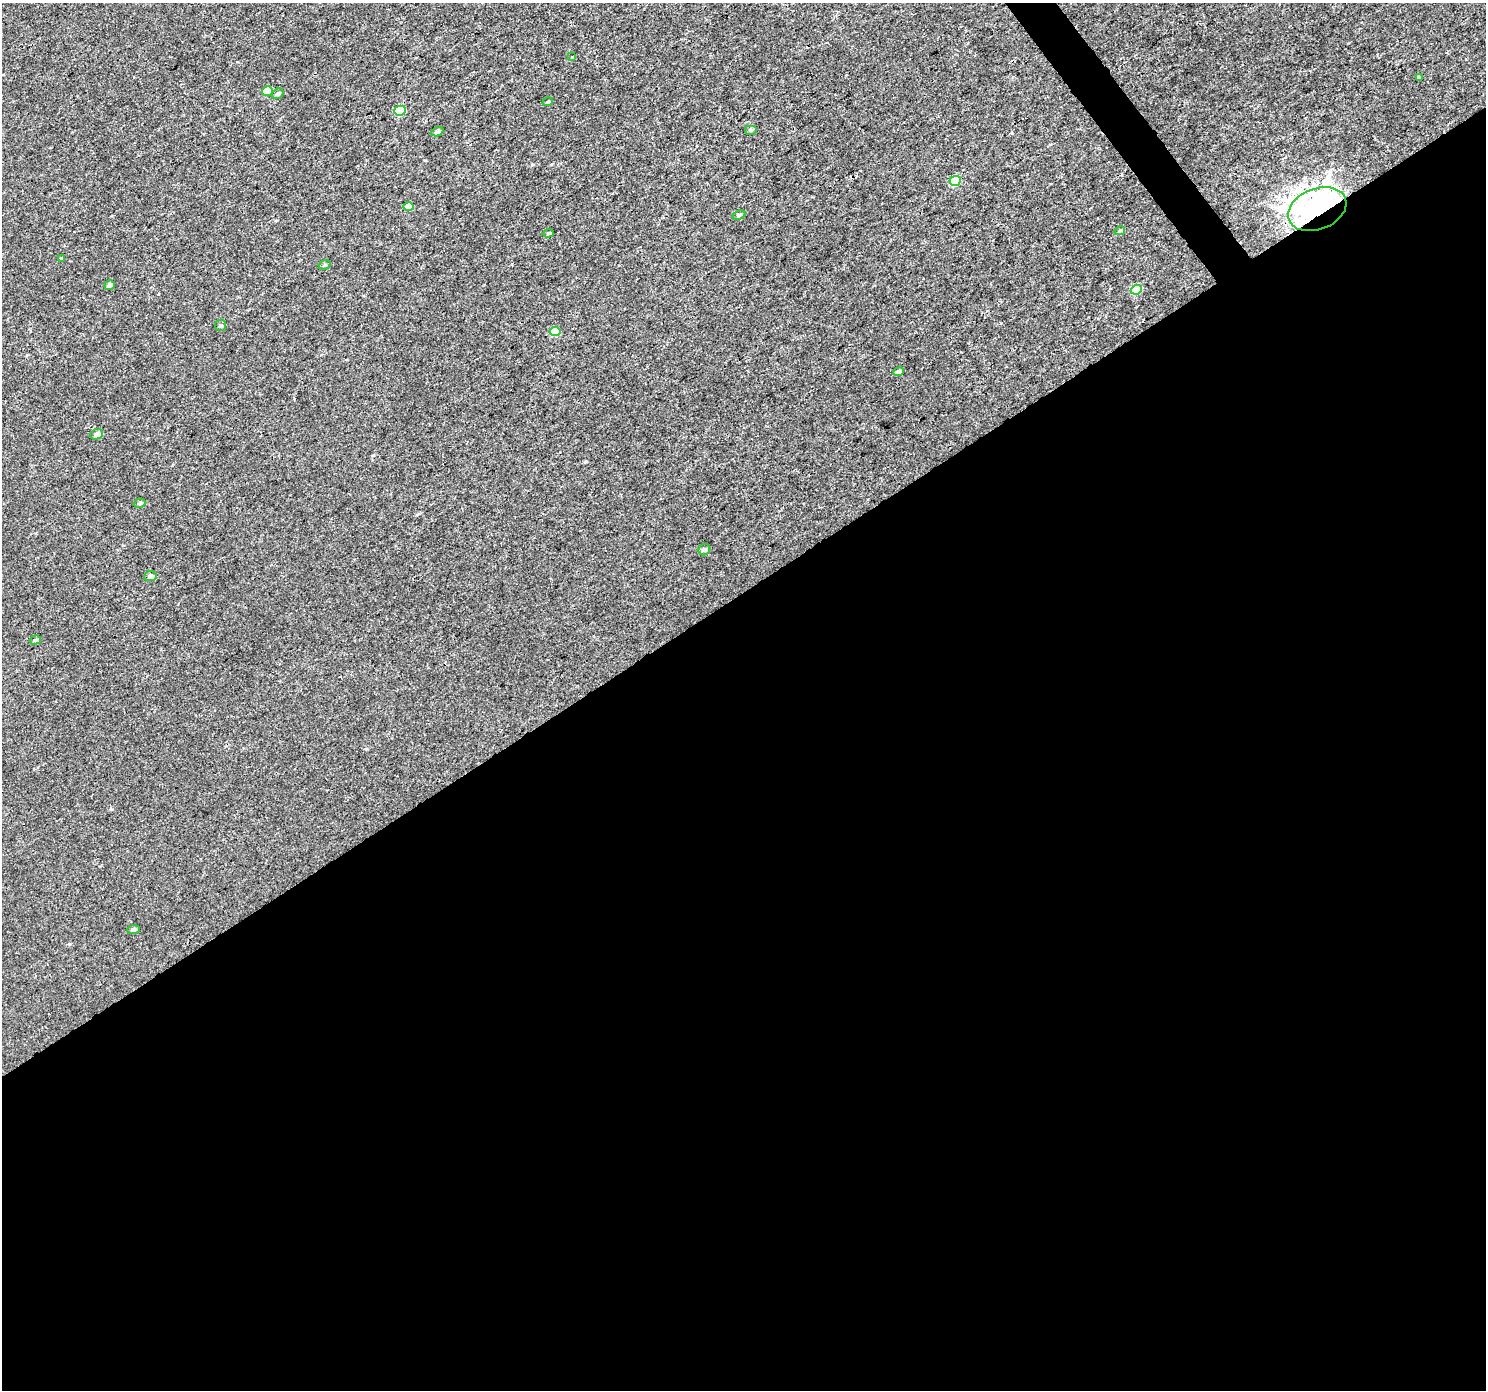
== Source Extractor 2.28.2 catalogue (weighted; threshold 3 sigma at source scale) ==
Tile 15 of 4 x 4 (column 3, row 4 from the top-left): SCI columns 2977-4460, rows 191-1578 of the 5946 x 5873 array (HDU 1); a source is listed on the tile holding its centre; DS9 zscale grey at full resolution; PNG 1488 x 1392 px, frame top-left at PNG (2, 3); each listed source drawn as its Kron ellipse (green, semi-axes under 4 px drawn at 4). Shown black and unused: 58% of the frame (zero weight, under 3 of 4 exposures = <1% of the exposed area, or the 3 px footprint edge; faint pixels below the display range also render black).
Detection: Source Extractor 2.28.2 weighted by HDU 2 'WHT'; one run over the whole footprint, this tile lists its part. Background 0.00143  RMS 0.0018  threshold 0.00791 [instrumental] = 3 sigma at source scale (4.5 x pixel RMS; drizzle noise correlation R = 1.50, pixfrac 1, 0.0396/0.0396 arcsec/px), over >= 5 px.
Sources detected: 27; all 27 listed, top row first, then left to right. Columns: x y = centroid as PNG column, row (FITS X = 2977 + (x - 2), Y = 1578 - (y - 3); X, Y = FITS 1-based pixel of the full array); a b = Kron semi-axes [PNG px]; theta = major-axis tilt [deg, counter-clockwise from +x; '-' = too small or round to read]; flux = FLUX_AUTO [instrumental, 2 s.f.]
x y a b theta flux
572 57 3 3 - 0.13
1419 77 4 2 - 0.23
267 91 5 4 - 4.6
278 94 6 5 - 0.33
548 102 5 4 - 0.33
400 111 6 5 - 7.2
751 130 6 5 - 0.3
437 132 6 4 26 0.43
955 181 6 5 - 6.5
408 207 5 4 - 2.3
1317 209 30 20 21 95
739 215 7 4 23 0.35
1120 231 5 4 - 0.21
548 233 5 4 - 0.23
61 259 3 3 - 0.92
325 265 6 4 21 0.25
110 285 5 4 - 0.5
1136 290 6 4 21 5.4
220 325 6 5 - 0.4
555 332 5 4 - 3.8
898 372 5 4 - 0.59
97 434 6 5 - 0.88
140 503 6 4 17 0.28
704 550 6 5 - 0.39
150 576 6 5 - 0.72
35 640 6 4 17 0.31
134 929 6 4 8 0.58
Overlapping masked pixels (flux is a lower limit): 1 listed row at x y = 1317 209